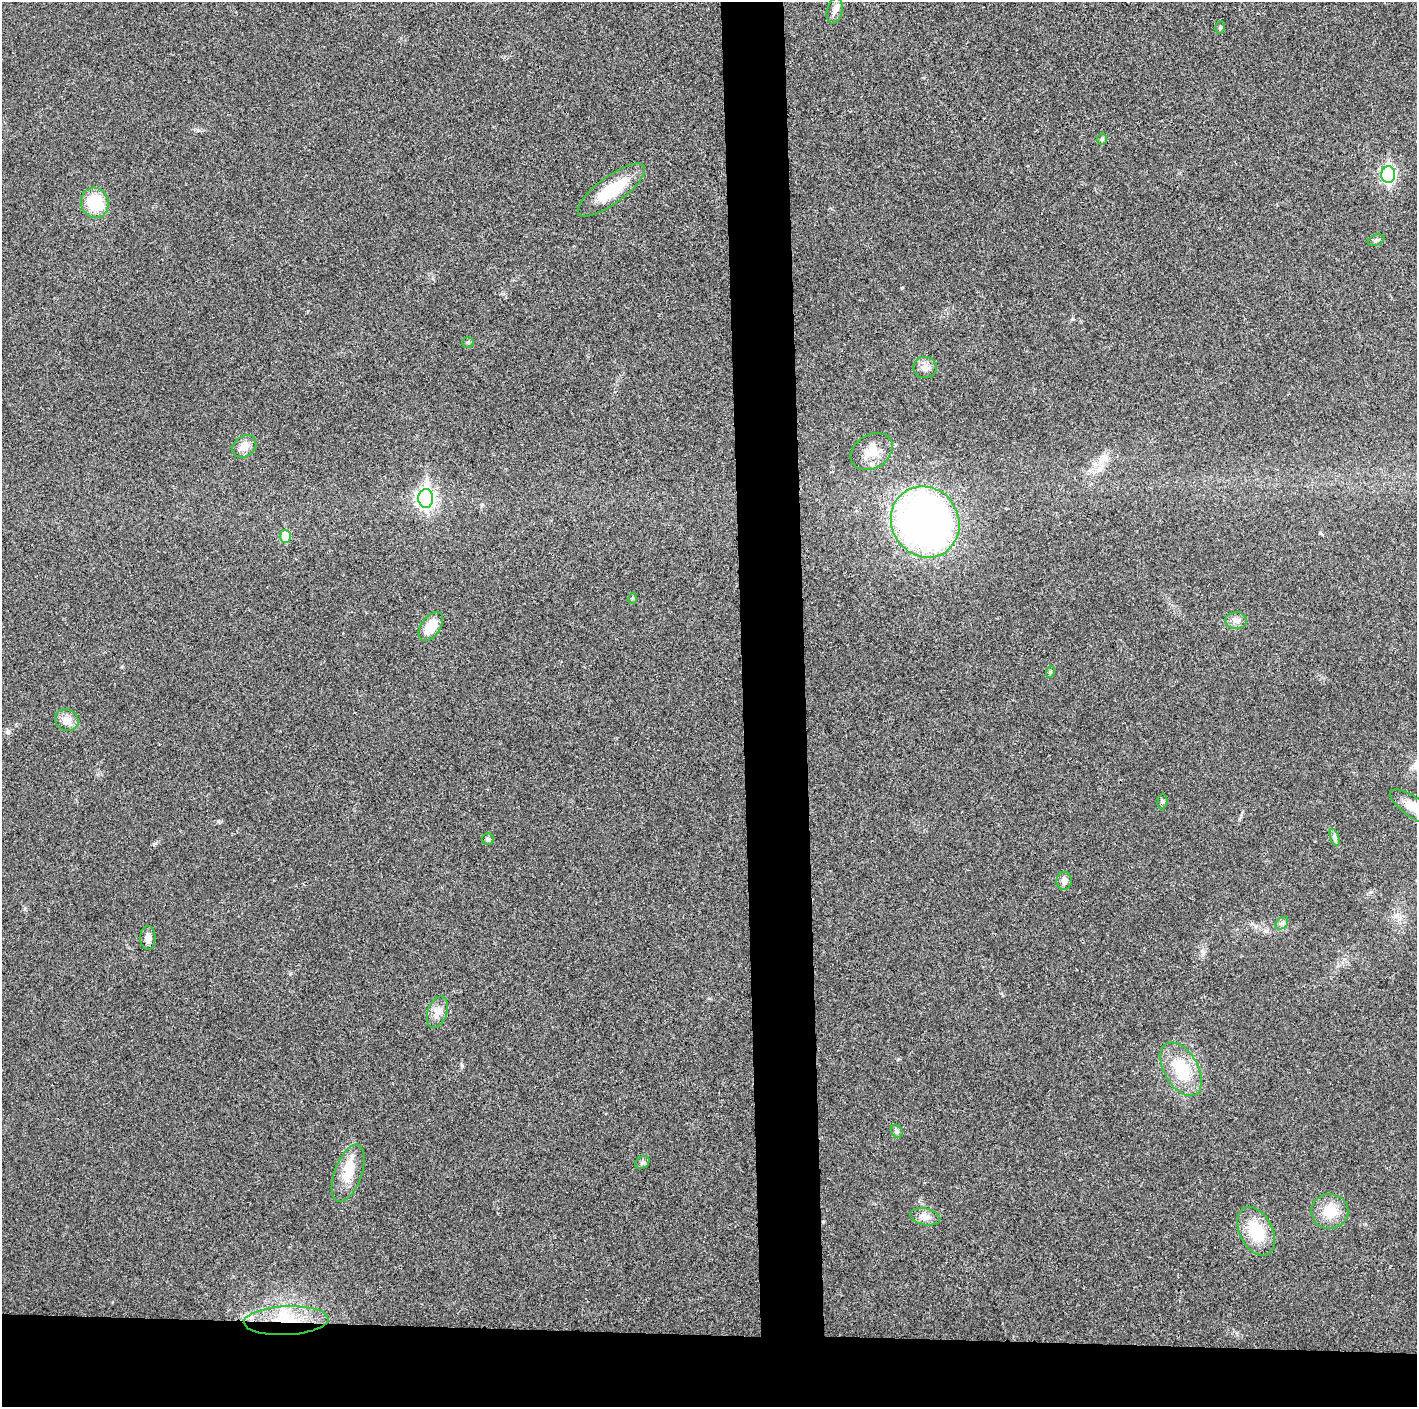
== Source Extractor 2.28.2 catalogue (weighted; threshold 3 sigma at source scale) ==
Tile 8 of 3 x 3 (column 2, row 3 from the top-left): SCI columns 1421-2835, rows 11-1415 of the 4249 x 4229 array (HDU 1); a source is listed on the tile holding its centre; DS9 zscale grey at full resolution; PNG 1419 x 1409 px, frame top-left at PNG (2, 2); each listed source drawn as its Kron ellipse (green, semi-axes under 4 px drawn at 4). Shown black and unused: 9% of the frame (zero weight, under 3 of 4 exposures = <1% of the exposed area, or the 3 px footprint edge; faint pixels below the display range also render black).
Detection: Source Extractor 2.28.2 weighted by HDU 2 'WHT'; one run over the whole footprint, this tile lists its part. Background 0.0214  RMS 0.0057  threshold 0.0255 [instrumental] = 3 sigma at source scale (4.5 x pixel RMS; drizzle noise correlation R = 1.50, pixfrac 1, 0.05/0.05 arcsec/px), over >= 5 px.
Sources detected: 37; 1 inside a brighter object's white glare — neither listed nor drawn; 1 inside a brighter listed object's ellipse — not listed separately; the other 35 listed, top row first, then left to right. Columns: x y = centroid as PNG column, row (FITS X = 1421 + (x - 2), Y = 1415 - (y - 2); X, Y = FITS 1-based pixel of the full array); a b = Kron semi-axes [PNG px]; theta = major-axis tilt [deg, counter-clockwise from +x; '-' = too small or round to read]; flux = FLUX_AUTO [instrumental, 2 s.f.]
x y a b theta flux
835 11 13 7 76 3.2
1220 27 6 4 72 0.84
1102 139 5 5 - 1.3
1388 175 8 7 - 110
611 190 40 13 36 24
95 203 15 14 - 21
1376 240 9 5 21 1.3
468 342 5 5 - 0.78
925 368 12 10 -5 4
244 447 13 10 35 5.2
872 452 22 16 32 9.6
426 498 9 7 -90 190
925 522 36 33 -57 270
285 536 6 5 - 14
633 598 6 3 72 0.65
1236 621 10 8 -2 2.8
431 626 16 9 55 12
1050 672 6 3 72 0.61
67 720 12 10 -24 5.5
1162 802 8 5 85 1
1412 807 26 10 -35 9.6
1335 838 9 4 -71 1.3
488 839 6 6 - 1.2
1064 881 9 7 83 2.6
1282 923 7 5 45 1.5
148 938 12 8 -90 3.8
437 1012 16 9 70 5.1
1181 1069 29 17 -60 25
897 1131 7 5 -62 1.3
642 1163 7 6 - 1.3
348 1173 30 13 70 12
1330 1211 18 17 - 13
925 1217 15 8 -12 4.1
1256 1231 26 16 -63 21
286 1321 42 14 2 27
Overlapping masked pixels (flux is a lower limit): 1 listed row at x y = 286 1321
Isophote crosses this tile's border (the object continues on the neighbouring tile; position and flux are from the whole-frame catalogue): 1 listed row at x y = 1412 807
Unlisted compact peaks at least as high as the median listed source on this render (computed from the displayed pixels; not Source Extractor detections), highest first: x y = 902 288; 1072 319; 198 130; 1371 892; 462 1065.